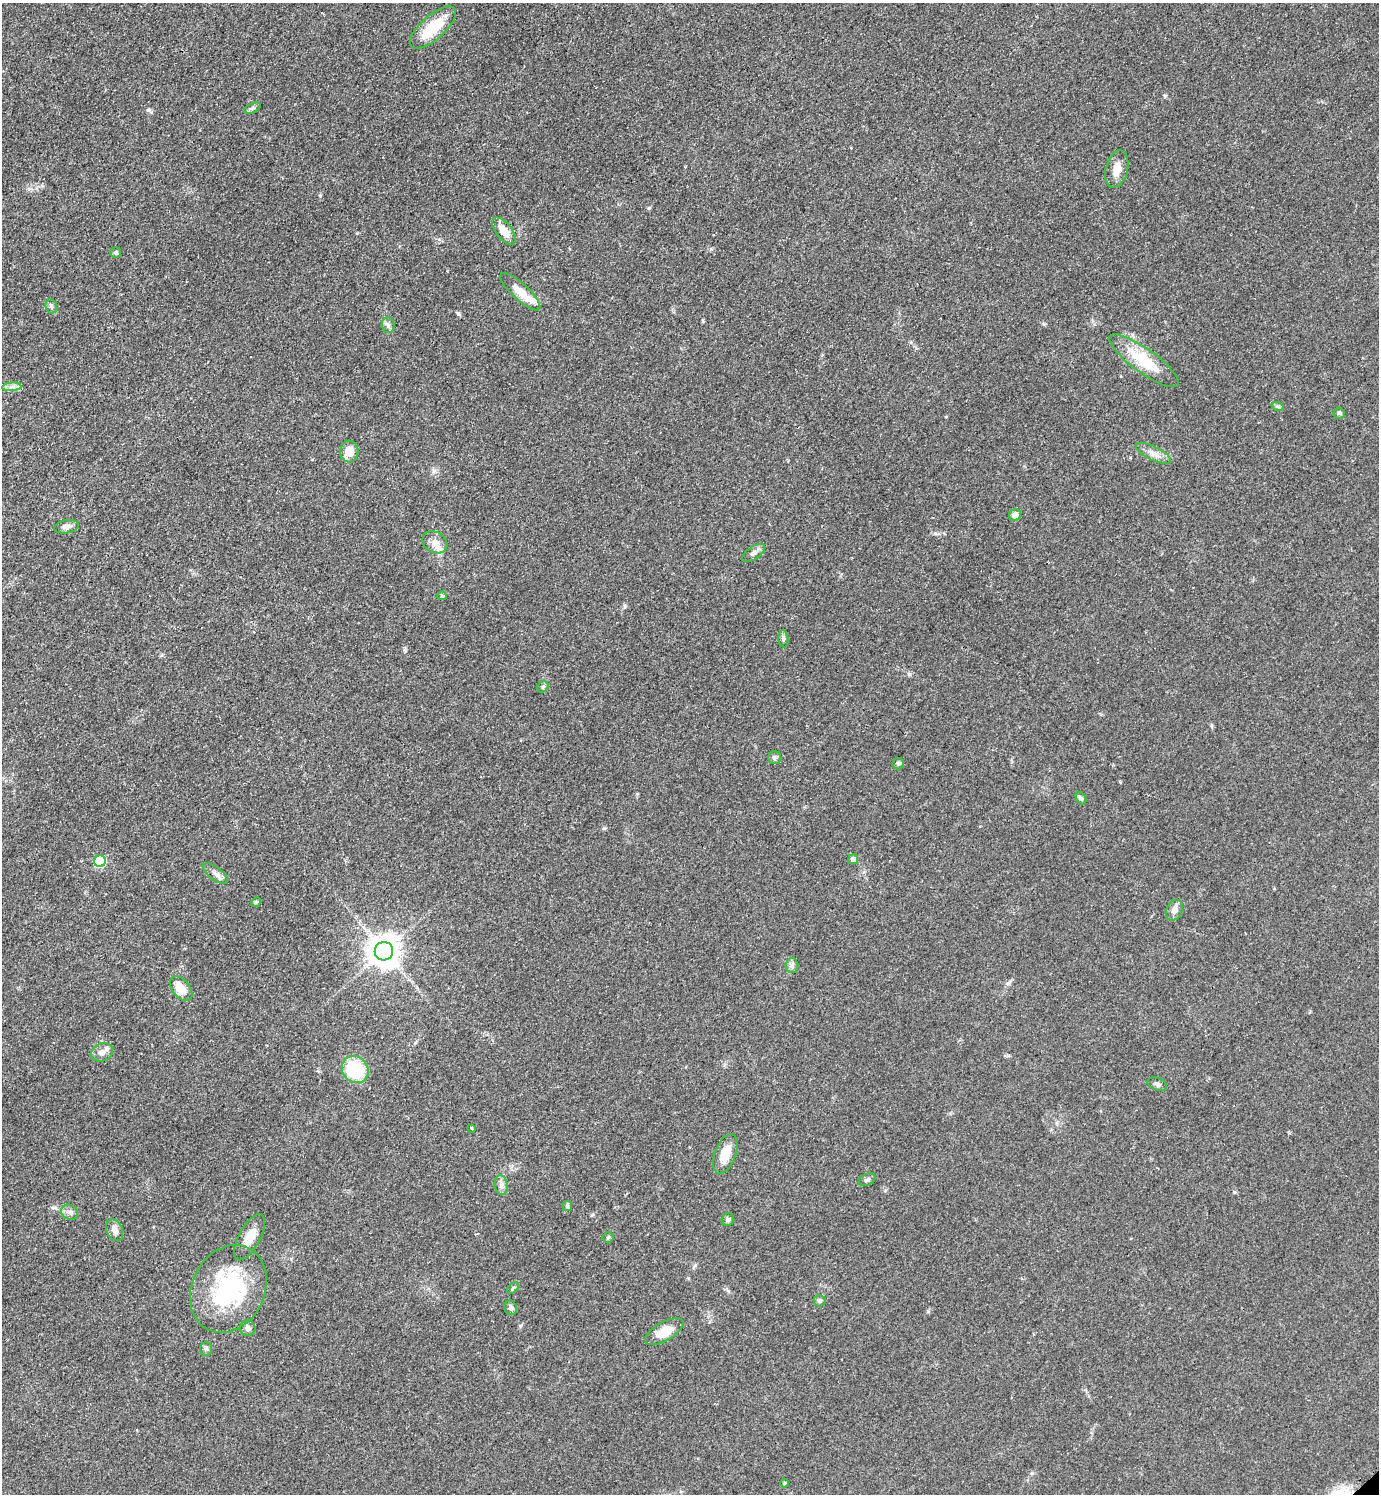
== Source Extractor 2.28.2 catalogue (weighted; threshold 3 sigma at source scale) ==
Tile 11 of 4 x 4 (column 3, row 3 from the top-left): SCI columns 3067-4443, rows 1499-2990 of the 5988 x 5990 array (HDU 1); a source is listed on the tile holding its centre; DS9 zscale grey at full resolution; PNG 1381 x 1496 px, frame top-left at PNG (2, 3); each listed source drawn as its Kron ellipse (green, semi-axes under 4 px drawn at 4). Shown black and unused: <1% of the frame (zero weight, under 2 of 3 exposures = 1% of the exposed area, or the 3 px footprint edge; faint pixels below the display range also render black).
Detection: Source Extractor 2.28.2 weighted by HDU 2 'WHT'; one run over the whole footprint, this tile lists its part. Background 0.0801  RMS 0.0074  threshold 0.0331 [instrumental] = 3 sigma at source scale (4.5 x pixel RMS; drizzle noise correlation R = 1.50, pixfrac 1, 0.05/0.05 arcsec/px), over >= 5 px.
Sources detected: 55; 2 inside a brighter listed object's ellipse — not listed separately; the other 53 listed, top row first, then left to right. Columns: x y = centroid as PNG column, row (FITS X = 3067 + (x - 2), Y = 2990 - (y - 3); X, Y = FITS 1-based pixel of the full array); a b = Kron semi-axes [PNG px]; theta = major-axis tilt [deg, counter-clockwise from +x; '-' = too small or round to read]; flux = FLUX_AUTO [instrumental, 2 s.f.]
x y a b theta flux
433 27 29 12 41 28
252 108 9 5 25 1.9
1117 169 19 11 75 8.5
504 231 16 8 -52 9.4
116 252 5 5 - 1.3
520 292 26 8 -42 12
51 306 7 5 -75 1.6
388 325 8 6 -87 2.3
1144 361 42 12 -36 30
12 387 10 4 5 2.5
1278 407 6 4 -19 1.3
1339 413 6 5 - 1.3
349 451 11 9 86 9.7
1153 453 19 7 -26 5.5
1015 515 6 5 - 5.2
66 527 12 6 11 3.9
435 542 13 10 -33 6
753 553 13 6 35 3
442 596 4 4 - 1.3
783 639 9 5 -87 1.8
543 687 6 5 - 1.1
774 758 6 6 - 1.7
898 764 6 5 - 1.8
1081 798 7 5 -61 1.6
853 859 5 5 - 4.7
100 861 6 5 - 58
215 874 15 6 -37 3.7
256 902 5 4 - 1
1174 910 11 8 66 4
384 951 9 9 - 1300
792 966 7 6 - 2.1
181 989 14 8 -51 11
102 1052 11 8 23 4.2
355 1070 14 12 -49 41
1157 1084 10 6 -20 2.4
471 1128 3 3 - 1.3
725 1154 21 10 69 13
867 1180 9 5 26 2
501 1185 10 6 -81 3
567 1206 5 5 - 1.1
70 1212 9 7 -30 3
728 1220 6 6 - 1.6
115 1230 11 8 -64 4
249 1237 25 10 62 9.9
608 1237 5 5 - 1.1
513 1288 7 4 46 1
228 1289 45 36 63 83
820 1301 6 5 - 1.8
511 1308 7 6 - 2.3
248 1328 8 7 - 2.7
664 1332 21 9 30 14
206 1349 7 6 - 1.8
784 1483 4 3 - 0.91
Unlisted compact peaks at least as high as the median listed source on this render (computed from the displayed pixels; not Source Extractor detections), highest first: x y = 458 313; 649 208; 148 110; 604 828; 935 533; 1234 1192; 1165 96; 909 674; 928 1311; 434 471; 703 320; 1044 324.